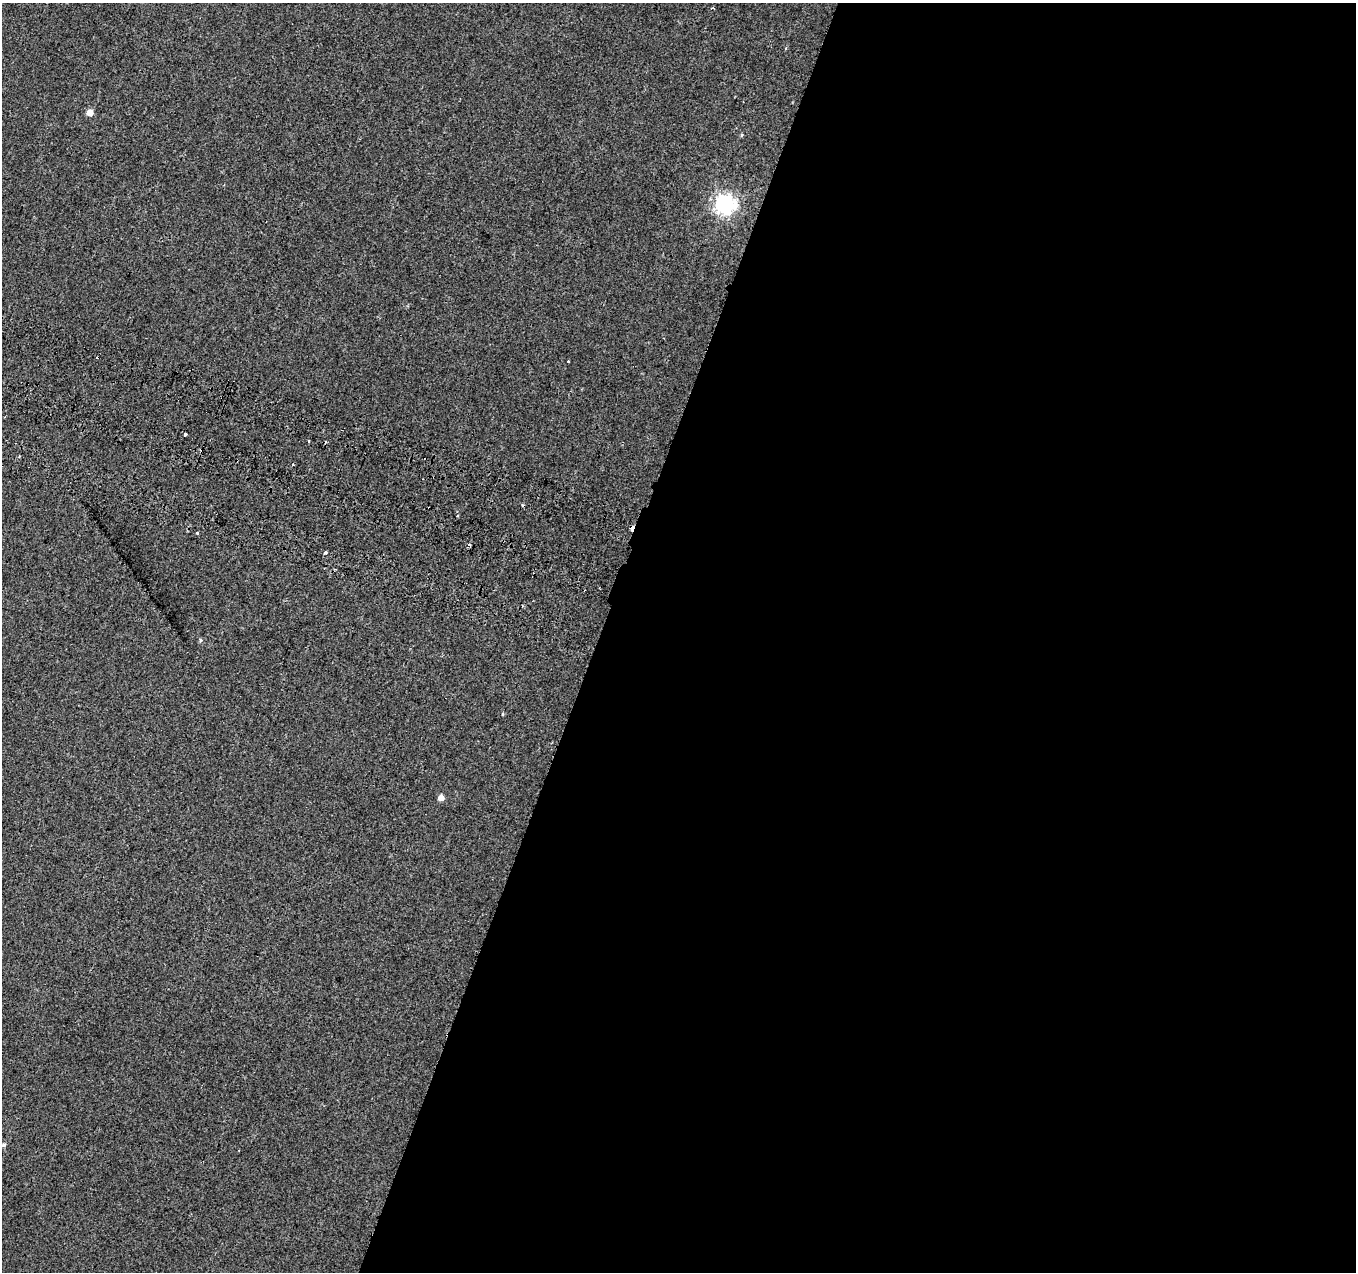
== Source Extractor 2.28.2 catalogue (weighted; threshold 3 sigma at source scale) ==
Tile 12 of 4 x 4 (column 4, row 3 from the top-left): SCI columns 4085-5438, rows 1542-2811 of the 5469 x 5685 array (HDU 1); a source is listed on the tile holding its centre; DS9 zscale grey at full resolution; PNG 1358 x 1274 px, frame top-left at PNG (2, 3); no overlay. Shown black and unused: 56% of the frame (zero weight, under 2 of 3 exposures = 3% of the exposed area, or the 3 px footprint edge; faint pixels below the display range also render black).
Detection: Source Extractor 2.28.2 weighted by HDU 2 'WHT'; one run over the whole footprint, this tile lists its part. Background 0.00285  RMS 0.0046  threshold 0.0208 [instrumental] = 3 sigma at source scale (4.5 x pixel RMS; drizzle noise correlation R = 1.50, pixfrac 1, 0.0396/0.0396 arcsec/px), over >= 5 px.
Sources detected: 22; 9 cosmic-ray / hot-pixel residue — not listed; the other 13 listed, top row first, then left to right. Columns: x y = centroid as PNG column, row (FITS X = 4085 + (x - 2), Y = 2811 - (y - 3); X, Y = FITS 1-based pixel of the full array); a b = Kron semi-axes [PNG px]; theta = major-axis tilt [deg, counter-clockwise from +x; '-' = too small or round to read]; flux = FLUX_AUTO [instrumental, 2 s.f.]
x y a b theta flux
90 112 5 5 - 5.4
742 135 5 3 - 0.5
724 204 7 7 - 240
185 435 4 3 - 5.7
309 441 4 2 - 0.6
293 464 3 3 - 0.83
197 533 3 3 - 2.6
469 544 3 3 - 1.7
325 552 4 3 - 0.86
200 640 5 5 - 0.75
502 714 4 3 - 0.48
441 798 4 4 - 4.3
4 1145 5 5 - 1